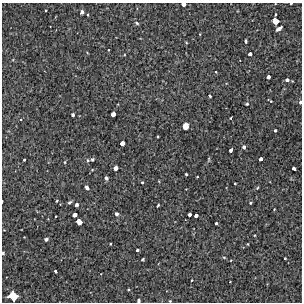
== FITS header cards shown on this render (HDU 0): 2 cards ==
NAXIS1  =                  300 / Width of image
NAXIS2  =                  300 / Height of image

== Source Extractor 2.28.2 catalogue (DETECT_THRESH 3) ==
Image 300 x 300 px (HDU 0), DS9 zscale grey, 1 PNG px = 1 image px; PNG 304 x 304 px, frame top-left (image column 1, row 300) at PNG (2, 3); no overlay
Background 3430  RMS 190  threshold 564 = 3 sigma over >= 5 px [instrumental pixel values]
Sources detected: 70; all 70 listed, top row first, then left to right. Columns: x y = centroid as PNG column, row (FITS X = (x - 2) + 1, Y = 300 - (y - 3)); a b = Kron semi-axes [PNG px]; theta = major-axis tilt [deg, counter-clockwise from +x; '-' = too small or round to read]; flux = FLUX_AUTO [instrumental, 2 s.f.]
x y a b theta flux
291 3 3 2 - 12000
183 4 4 3 - 75000
46 10 2 2 - 9400
82 12 4 4 - 44000
275 14 3 2 - 14000
275 21 5 5 - 180000
137 23 5 4 - 20000
279 29 6 3 33 62000
246 41 4 3 - 25000
186 42 4 3 - 9700
108 50 3 2 - 6900
250 54 4 3 - 41000
268 77 4 4 - 56000
287 80 4 4 - 34000
210 96 3 3 - 22000
271 101 3 3 - 9000
300 102 4 3 - 23000
247 104 4 3 - 13000
113 114 4 4 - 95000
73 115 4 3 - 23000
231 118 3 2 - 11000
21 119 4 2 - 8800
185 126 5 5 - 110000
275 130 3 3 - 15000
122 143 4 4 - 86000
244 147 5 4 - 28000
231 150 4 3 - 54000
92 159 4 4 - 16000
208 159 7 3 81 14000
261 159 4 3 - 49000
24 160 3 3 - 21000
88 160 5 4 - 17000
65 162 4 3 - 12000
115 168 4 4 - 81000
294 168 4 3 - 45000
186 174 3 3 - 15000
197 177 2 2 - 9300
106 178 4 3 - 29000
142 182 3 3 - 14000
235 183 3 2 - 10000
87 187 5 4 - 39000
257 188 5 3 - 13000
2 201 3 2 - 13000
57 201 4 3 - 11000
69 202 5 4 - 24000
250 203 3 3 - 18000
76 205 4 3 - 39000
158 205 4 3 - 21000
274 209 2 2 - 8200
117 214 4 3 - 39000
189 214 3 3 - 44000
74 215 4 4 - 76000
56 216 3 2 - 9600
196 216 4 3 - 46000
79 222 5 4 - 140000
216 223 3 3 - 27000
46 239 4 3 - 24000
110 244 3 2 - 12000
248 244 3 2 - 9300
137 250 3 3 - 27000
3 253 3 2 - 29000
224 257 4 3 - 12000
285 258 2 2 - 11000
143 259 3 3 - 14000
55 271 3 3 - 24000
192 280 3 2 - 8500
230 282 2 2 - 6600
13 296 7 6 - 360000
139 301 4 3 - 27000
170 301 3 3 - 10000
At the frame edge (FLAGS 8, measured only in part): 7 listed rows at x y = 291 3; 183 4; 300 102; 2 201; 3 253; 139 301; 170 301